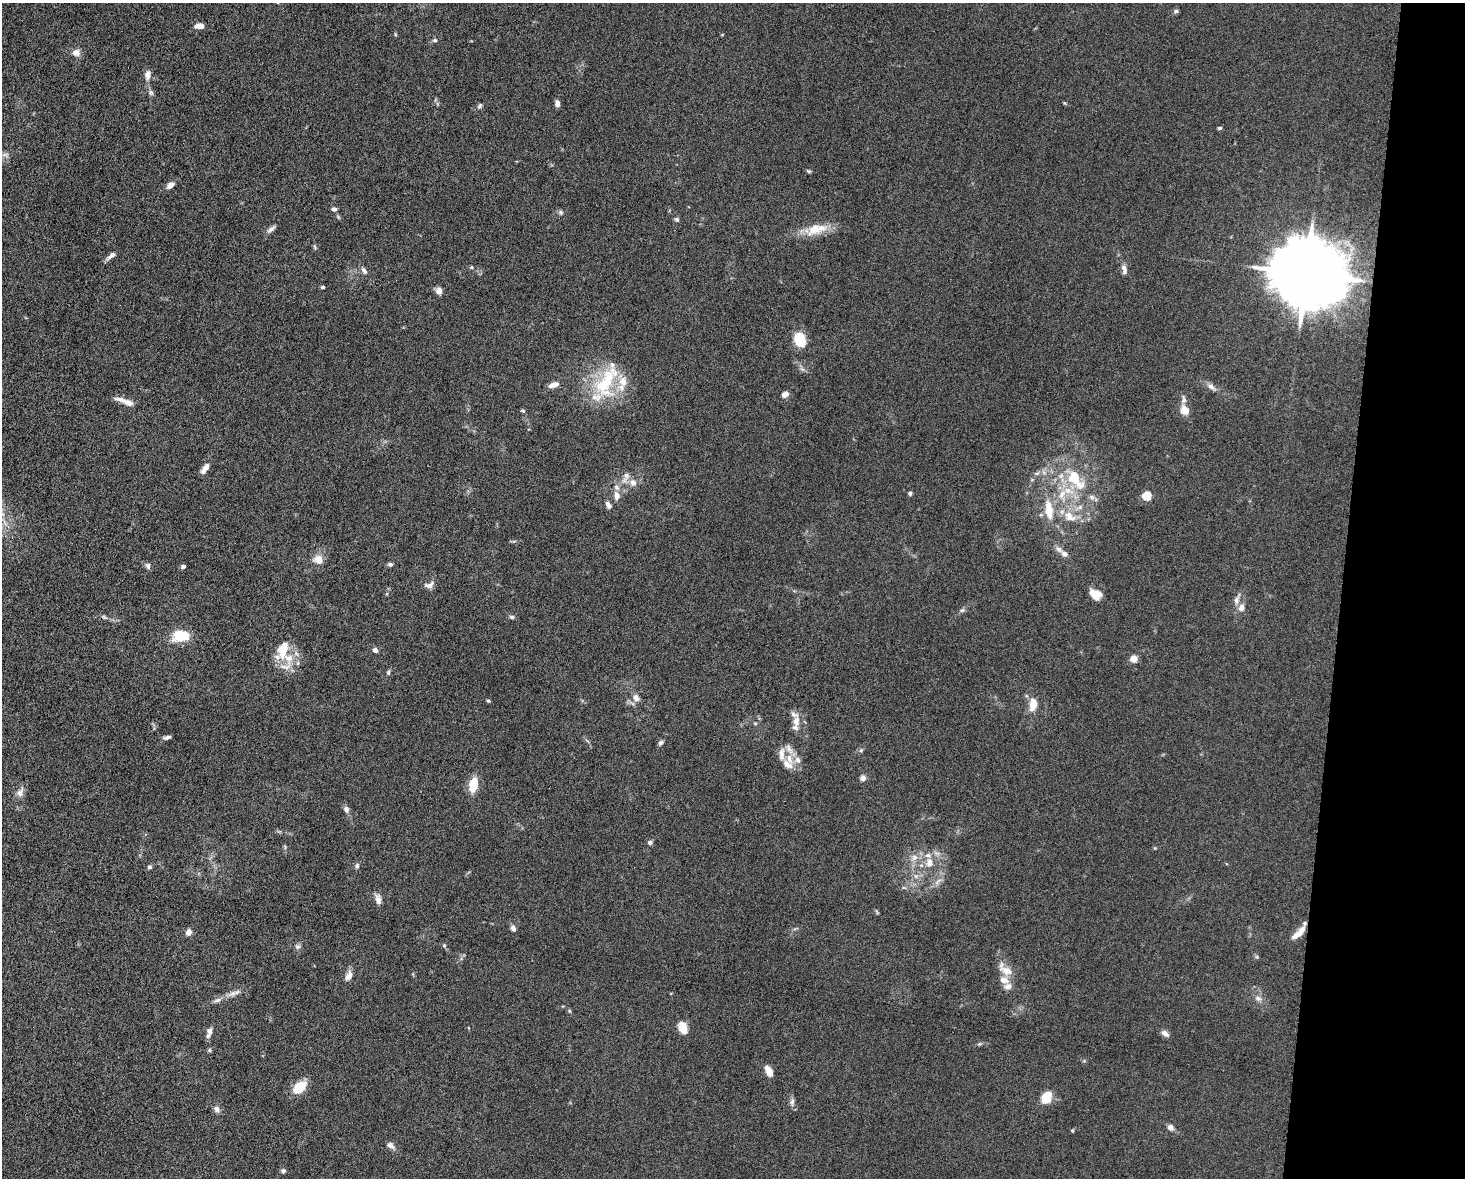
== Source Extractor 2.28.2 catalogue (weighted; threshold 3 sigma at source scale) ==
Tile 6 of 3 x 4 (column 3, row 2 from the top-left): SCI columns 3157-4619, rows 2360-3535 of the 4746 x 4720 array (HDU 1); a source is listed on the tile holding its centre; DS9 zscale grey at full resolution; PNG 1467 x 1180 px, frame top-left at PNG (2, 3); no overlay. Shown black and unused: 8% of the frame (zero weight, under 5 of 10 exposures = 2% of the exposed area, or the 3 px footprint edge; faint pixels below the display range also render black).
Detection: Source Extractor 2.28.2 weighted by HDU 2 'WHT'; one run over the whole footprint, this tile lists its part. Background 0.023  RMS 0.0021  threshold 0.00866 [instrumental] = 3 sigma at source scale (4.09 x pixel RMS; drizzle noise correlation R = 1.36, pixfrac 0.8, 0.05/0.05 arcsec/px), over >= 5 px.
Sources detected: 138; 24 inside a brighter listed object's ellipse — not listed separately; the other 114 listed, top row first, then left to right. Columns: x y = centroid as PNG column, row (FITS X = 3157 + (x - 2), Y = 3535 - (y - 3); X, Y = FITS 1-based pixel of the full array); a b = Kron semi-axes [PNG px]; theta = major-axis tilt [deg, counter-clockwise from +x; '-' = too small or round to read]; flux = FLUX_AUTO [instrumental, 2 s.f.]
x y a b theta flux
1176 11 7 5 16 0.4
199 26 10 5 3 1.7
395 34 6 3 -72 0.21
435 40 7 5 13 0.39
76 53 10 8 -9 1.3
148 75 14 8 79 1.3
151 93 8 6 -75 0.51
557 103 8 5 -77 0.77
480 106 7 5 61 0.42
1219 128 6 4 14 0.3
6 155 8 5 -33 0.6
809 171 7 4 -26 0.29
170 185 9 6 39 1.2
334 209 6 5 - 0.61
561 212 7 5 -22 0.42
677 219 6 5 - 0.47
271 229 12 5 39 0.74
815 229 29 15 22 4.3
315 247 7 3 -71 0.28
111 256 12 5 40 0.93
471 267 5 4 - 0.22
1124 269 14 6 -79 0.99
364 270 11 6 -58 0.73
1306 274 21 17 -15 2500
323 287 4 3 - 0.49
439 291 7 6 - 1.2
800 339 12 9 -66 6.7
802 369 8 5 -44 0.51
605 382 51 21 54 13
554 385 12 6 19 1.4
1211 387 15 6 -38 1.1
785 394 7 6 - 1.1
1184 400 11 6 -88 0.72
128 402 16 8 -17 1.3
1185 410 8 7 - 2.8
523 411 6 4 -29 0.3
206 467 10 7 44 1.1
626 475 11 8 -87 1.1
1075 479 37 18 -52 9.7
633 483 10 9 - 1.3
910 493 5 4 - 0.41
1062 494 15 9 58 2.5
617 495 11 8 -83 1.3
1147 496 5 5 - 9.2
608 505 9 6 -61 0.84
1049 510 24 10 -82 4.2
1070 517 21 12 -37 3.5
1065 554 10 7 -26 0.96
318 559 14 12 2 1.9
390 564 6 5 - 0.5
148 566 8 6 -71 0.59
183 566 5 4 - 0.48
429 585 13 7 13 0.95
1095 594 11 8 -37 2.9
1237 600 18 7 71 1.2
1241 608 11 8 79 1.2
962 610 8 5 20 0.43
104 617 7 4 -44 0.34
512 617 7 5 -15 0.41
181 636 14 8 -2 8.9
283 650 27 15 77 4.6
375 650 5 4 - 0.89
1134 659 7 6 - 1.8
298 663 6 4 71 0.32
388 673 7 5 76 0.37
636 698 11 8 -52 1.2
488 701 5 4 - 0.27
1033 704 13 8 83 2.8
796 721 14 9 85 1.7
755 723 6 4 -19 0.25
167 737 9 4 10 0.59
661 743 8 5 48 0.5
861 750 6 4 46 0.33
789 759 16 8 -74 2.1
863 778 6 6 - 0.96
473 785 16 8 81 4.1
20 792 15 9 65 1.3
346 809 8 7 - 0.77
650 842 6 5 - 0.52
285 847 5 5 - 0.28
914 857 9 9 - 1.3
929 863 14 9 80 1.9
357 866 7 5 76 0.42
149 867 5 5 - 0.46
916 876 6 6 - 0.65
938 881 14 5 41 0.98
904 888 6 4 -19 0.29
378 899 14 7 -74 1.1
513 928 7 5 -66 0.86
189 932 7 6 - 1.1
1298 933 21 6 44 2
444 945 5 5 - 0.25
297 946 8 7 - 0.55
1006 970 20 12 -25 2.4
349 976 11 7 62 1.3
1008 986 11 7 11 1.1
233 993 14 6 28 1.1
1258 998 10 7 -32 0.92
217 1000 10 6 13 0.7
569 1011 5 4 - 0.25
683 1028 13 8 -68 3
210 1031 9 6 79 0.91
1165 1034 11 6 -38 0.89
979 1044 6 4 43 0.29
209 1050 5 5 - 0.28
769 1071 11 6 -63 2.3
299 1087 16 10 40 4.3
1046 1098 15 13 -76 2.7
792 1102 11 6 80 0.68
217 1109 7 6 - 1
1170 1127 8 7 - 0.83
1072 1130 5 3 - 0.24
390 1145 10 6 -32 0.95
283 1171 6 6 - 0.45